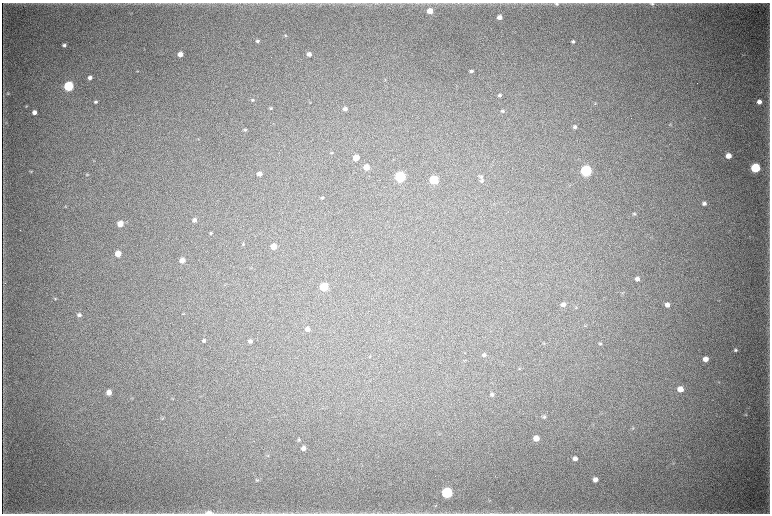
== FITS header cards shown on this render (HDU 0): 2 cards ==
NAXIS1  =                 1536 / length of data axis 1
NAXIS2  =                 1023 / length of data axis 2

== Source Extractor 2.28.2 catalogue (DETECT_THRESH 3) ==
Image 1536 x 1023 px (HDU 0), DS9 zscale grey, zoomed out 1/2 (1 PNG px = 2 x 2 image px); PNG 772 x 516 px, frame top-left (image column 1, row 1022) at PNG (2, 3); no overlay
Background 5090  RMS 41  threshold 123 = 3 sigma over >= 5 px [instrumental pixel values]
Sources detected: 101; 3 cannot appear on this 1/2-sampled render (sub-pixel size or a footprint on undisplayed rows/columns) and are not listed; the other 98 listed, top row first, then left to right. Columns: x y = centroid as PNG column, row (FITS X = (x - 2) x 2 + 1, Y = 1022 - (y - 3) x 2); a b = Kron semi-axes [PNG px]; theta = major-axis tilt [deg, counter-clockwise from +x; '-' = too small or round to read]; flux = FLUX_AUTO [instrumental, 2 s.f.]
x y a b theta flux
557 4 7 4 0 1.6e+04
652 4 7 4 -3 1.7e+04
430 11 4 4 - 1.5e+05
499 17 4 3 - 5.6e+04
285 36 3 3 - 7.9e+03
257 41 4 4 - 1.8e+04
573 41 4 3 - 1.5e+04
64 45 4 4 - 2.1e+04
180 54 4 4 - 7.0e+04
309 54 4 4 - 5.0e+04
744 55 5 1 - 4.0e+03
137 71 4 3 - 5.0e+03
471 71 4 3 - 2.1e+04
90 78 4 4 - 3.8e+04
385 80 4 3 - 5.6e+03
69 86 5 4 - 1.0e+06
8 93 5 5 - 1.4e+04
500 95 5 4 - 1.8e+04
252 100 5 4 - 1.1e+04
95 102 4 4 - 1.5e+04
310 102 4 3 - 6.7e+03
759 102 4 3 - 4.2e+04
595 103 4 3 - 7.9e+03
26 106 4 3 - 6.1e+03
271 108 4 4 - 1.2e+04
345 109 4 4 - 3.1e+04
503 111 4 3 - 1.0e+04
34 112 4 3 - 4.8e+04
6 123 4 3 - 8.8e+03
670 125 4 3 - 6.3e+03
575 127 5 5 - 2.4e+04
245 130 5 4 - 1.2e+04
332 153 4 3 - 7.7e+03
728 156 5 4 - 8.8e+04
356 158 4 4 - 1.4e+05
93 161 3 2 - 3.9e+03
366 167 4 4 - 9.4e+04
755 168 5 5 - 9.0e+05
31 171 4 3 - 7.0e+03
586 171 5 5 - 1.7e+06
259 174 4 4 - 5.2e+04
87 175 3 3 - 7.1e+03
400 177 5 5 - 1.4e+06
481 177 5 4 - 1.6e+04
434 180 5 5 - 6.1e+05
482 181 5 4 - 1.4e+04
322 198 4 4 - 1.2e+04
704 203 5 4 - 2.6e+04
65 207 3 2 - 4.8e+03
634 214 4 4 - 1.1e+04
194 220 4 4 - 3.1e+04
120 224 4 4 - 1.2e+05
211 233 4 3 - 1.0e+04
243 244 4 3 - 6.7e+03
274 246 4 4 - 1.1e+05
118 254 4 4 - 1.5e+05
182 260 5 4 - 7.4e+04
637 279 5 4 - 3.4e+04
324 287 5 5 - 4.3e+05
623 292 4 3 - 6.5e+03
55 299 4 3 - 9.1e+03
563 304 5 4 - 3.5e+04
667 305 5 4 - 4.5e+04
576 308 4 3 - 6.7e+03
183 314 4 3 - 6.4e+03
79 315 5 4 - 2.1e+04
585 326 5 3 - 7.1e+03
307 329 4 4 - 4.8e+04
204 341 5 4 - 1.8e+04
250 341 4 4 - 2.5e+04
544 344 3 2 - 4.6e+03
600 344 5 4 - 9.6e+03
735 350 5 4 - 1.4e+04
484 355 5 5 - 2.2e+04
370 357 3 2 - 4.4e+03
706 359 5 4 - 6.9e+04
520 369 3 3 - 6.3e+03
719 382 3 2 - 3.9e+03
680 389 5 5 - 8.6e+04
109 392 4 4 - 6.0e+04
492 395 5 4 - 1.8e+04
173 399 3 2 - 4.7e+03
746 414 4 4 - 9.5e+03
544 417 5 4 - 1.6e+04
163 419 5 3 - 8.4e+03
633 428 5 3 - 9.0e+03
536 438 5 4 - 8.6e+04
299 440 5 4 - 9.6e+03
303 448 4 4 - 3.8e+04
267 456 4 3 - 7.5e+03
575 458 5 4 - 3.5e+04
673 463 3 3 - 6.7e+03
257 480 5 4 - 1.1e+04
595 480 4 4 - 4.6e+04
447 493 5 5 - 1.3e+06
173 513 3 2 - 5.5e+03
209 513 8 4 -1 6.2e+04
267 513 7 1 0 1.1e+04
At the frame edge (FLAGS 8, measured only in part): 1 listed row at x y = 209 513
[3 sub-pixel or undisplayed-footprint detections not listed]